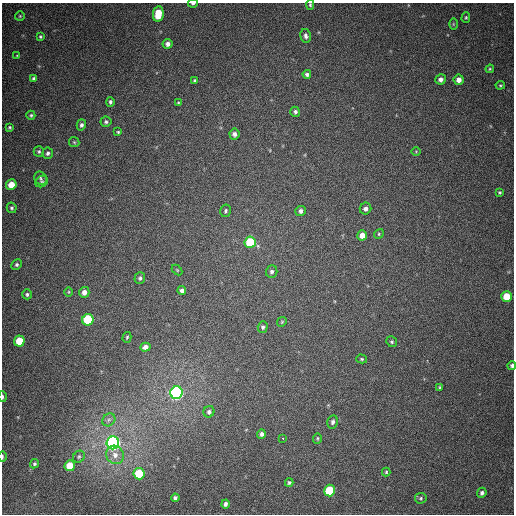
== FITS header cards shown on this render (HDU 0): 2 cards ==
NAXIS1  =                  512
NAXIS2  =                  512

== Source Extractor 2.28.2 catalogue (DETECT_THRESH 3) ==
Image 512 x 512 px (HDU 0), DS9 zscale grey, 1 PNG px = 1 image px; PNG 516 x 516 px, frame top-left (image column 1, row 512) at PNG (2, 3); each listed source drawn as its Kron ellipse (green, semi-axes under 4 px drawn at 4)
Background 409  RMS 11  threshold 32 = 3 sigma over >= 5 px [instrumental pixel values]
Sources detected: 82; all 82 listed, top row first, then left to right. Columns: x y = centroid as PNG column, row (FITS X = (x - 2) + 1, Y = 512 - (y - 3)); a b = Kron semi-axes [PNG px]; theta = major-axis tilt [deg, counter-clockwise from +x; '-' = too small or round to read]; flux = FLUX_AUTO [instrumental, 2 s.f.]
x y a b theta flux
193 3 5 3 - 1100
310 5 5 4 - 1000
158 14 8 5 80 20000
20 16 5 5 - 900
466 17 5 4 - 1000
453 24 6 4 -90 760
306 36 7 5 -78 2300
40 37 4 4 - 930
168 44 5 5 - 3000
17 56 3 3 - 520
490 69 4 3 - 740
307 74 4 4 - 1700
34 79 4 3 - 1800
440 79 5 5 - 3300
459 80 5 5 - 4800
195 81 4 4 - 1300
500 85 5 3 - 780
110 102 5 4 - 1500
178 103 4 3 - 870
295 112 5 4 - 1800
31 115 4 4 - 1000
106 122 5 5 - 1400
81 125 5 4 - 1800
10 127 4 4 - 970
118 132 3 3 - 900
234 134 5 5 - 2800
74 142 5 5 - 990
39 151 5 5 - 1300
416 151 4 3 - 510
48 153 6 5 - 1900
40 178 7 6 - 1300
42 182 7 5 30 1300
11 185 5 5 - 11000
500 192 3 3 - 910
12 208 5 5 - 1300
366 209 6 5 - 2900
225 211 6 5 - 1400
301 211 5 5 - 2600
379 234 5 4 - 930
362 235 5 5 - 6400
250 242 6 5 - 40000
17 265 5 5 - 1400
177 270 6 4 -45 830
272 272 6 5 - 1800
140 278 6 5 - 1600
182 290 4 4 - 2900
69 292 5 3 - 660
84 292 5 5 - 4100
27 294 5 5 - 1500
507 296 5 5 - 16000
88 320 6 5 - 46000
282 322 5 4 - 830
263 327 5 5 - 1600
127 337 5 4 - 880
19 341 5 5 - 18000
392 342 5 5 - 1200
145 347 5 4 - 3500
362 359 5 4 - 950
512 365 4 3 - 1700
440 387 4 3 - 910
176 393 6 6 - 220000
2 397 5 2 - 1400
209 412 6 5 - 1800
109 420 7 6 - 2100
333 422 7 5 77 1900
261 434 5 4 - 2000
282 438 3 3 - 3600
317 438 5 4 - 880
113 443 6 6 - 310000
115 455 9 8 - 5100
2 457 5 2 - 1200
79 457 6 5 - 1400
34 464 5 4 - 1200
70 466 5 5 - 18000
386 472 4 4 - 850
139 474 6 5 - 28000
289 482 4 4 - 1200
330 491 6 5 - 38000
482 493 5 4 - 1700
175 498 4 4 - 1800
421 498 6 5 - 1100
226 504 4 4 - 2000
At the frame edge (FLAGS 8, measured only in part): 5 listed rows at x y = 193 3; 310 5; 512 365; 2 397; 2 457